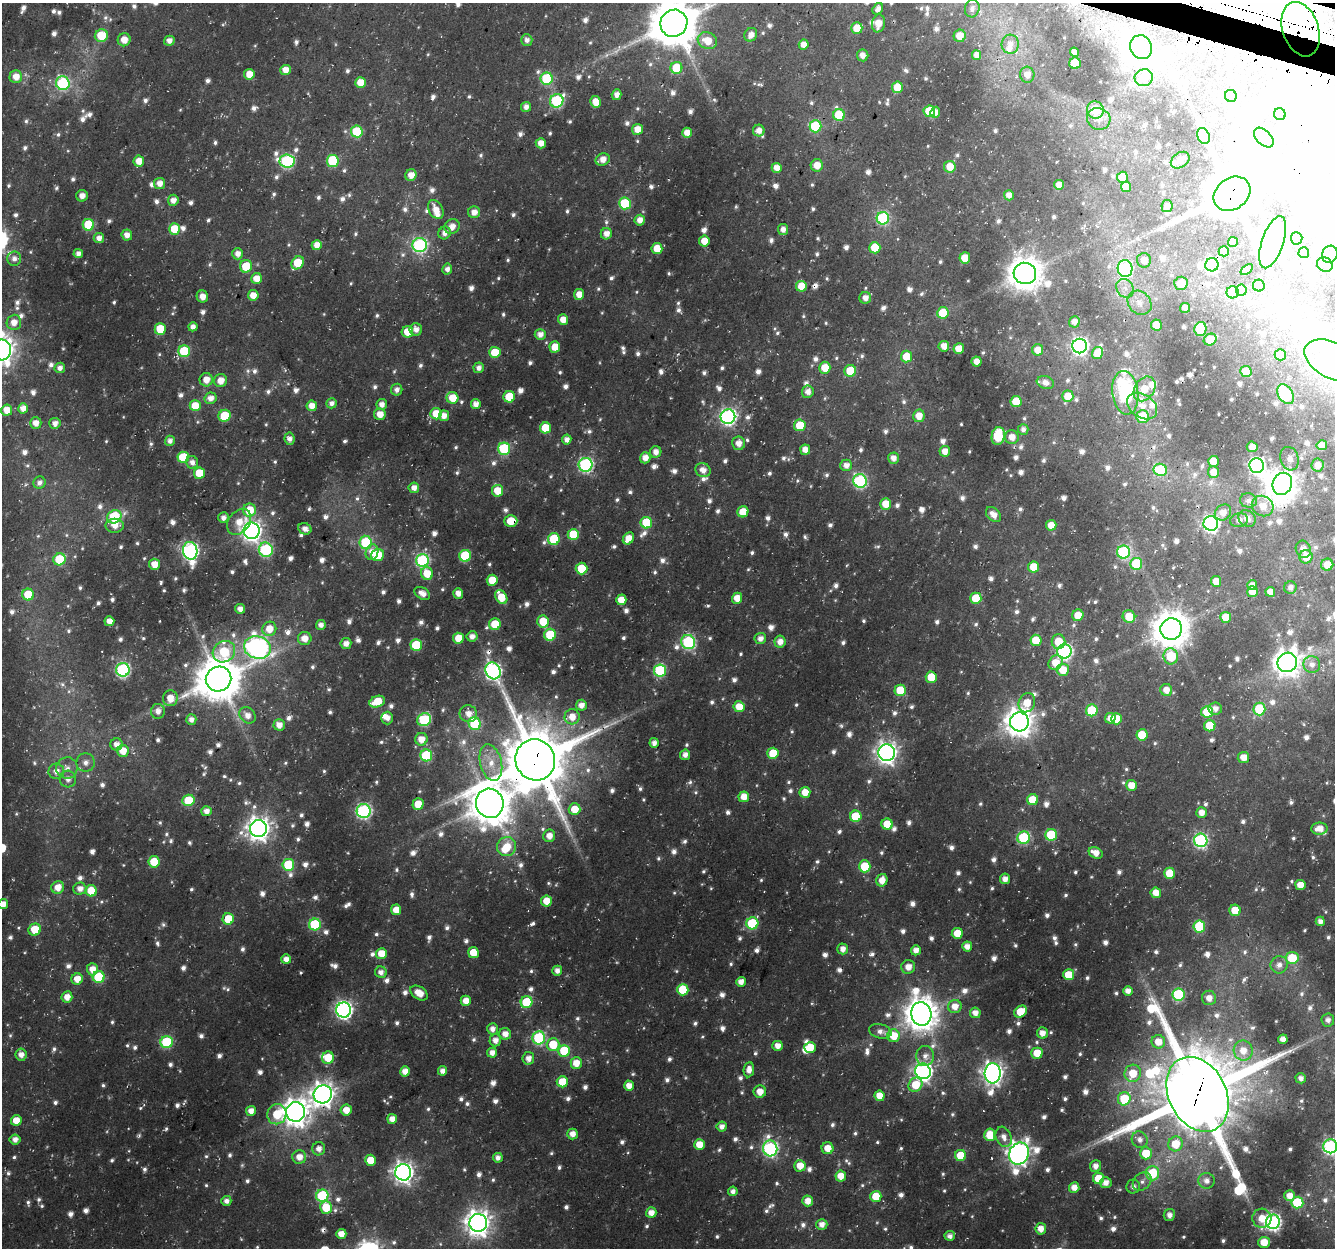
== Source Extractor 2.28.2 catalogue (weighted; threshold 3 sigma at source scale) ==
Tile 10 of 4 x 4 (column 2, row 3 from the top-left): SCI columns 1365-2697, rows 1572-2817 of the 5386 x 5586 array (HDU 1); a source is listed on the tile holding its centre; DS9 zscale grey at full resolution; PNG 1337 x 1250 px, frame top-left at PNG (2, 3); each listed source drawn as its Kron ellipse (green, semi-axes under 4 px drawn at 4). Shown black and unused: <1% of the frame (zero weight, under 3 of 4 exposures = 4% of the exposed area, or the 3 px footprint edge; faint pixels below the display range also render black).
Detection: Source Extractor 2.28.2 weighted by HDU 2 'WHT'; one run over the whole footprint, this tile lists its part. Background 0.0308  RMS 0.0048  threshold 0.0217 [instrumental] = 3 sigma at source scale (4.5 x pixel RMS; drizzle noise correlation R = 1.50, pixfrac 1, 0.0396/0.0396 arcsec/px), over >= 5 px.
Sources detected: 1260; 12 too faint to see at this stretch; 39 inside a brighter object's white glare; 5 cosmic-ray / hot-pixel residue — neither listed nor drawn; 20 inside a brighter listed object's ellipse — not listed separately; of the other 1184, all 500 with FLUX_AUTO >= 2.83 (the completeness limit of this list) listed and drawn (684 fainter detections not listed), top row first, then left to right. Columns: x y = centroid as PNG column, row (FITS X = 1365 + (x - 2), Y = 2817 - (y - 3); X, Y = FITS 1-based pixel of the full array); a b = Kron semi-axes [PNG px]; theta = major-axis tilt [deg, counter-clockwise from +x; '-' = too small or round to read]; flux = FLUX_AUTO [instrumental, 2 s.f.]
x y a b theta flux
972 8 9 7 77 2.9
878 9 6 4 55 3
674 23 14 13 - 2400
878 23 9 6 80 6.3
857 28 6 5 - 9.6
1301 29 28 18 -71 24
101 35 6 6 - 15
751 35 7 6 - 3.4
960 36 6 6 - 5.7
124 40 6 6 - 6.2
527 40 6 5 - 2.8
169 41 5 5 - 3.8
707 41 10 8 -20 8.9
1010 44 9 8 - 4.4
804 45 5 5 - 5.4
1141 47 12 10 -68 8.4
1075 52 5 4 - 4.8
863 55 6 5 - 4
977 55 5 4 - 4.1
1075 63 6 5 - 24
676 68 6 6 - 19
285 70 5 5 - 5.8
249 74 5 5 - 8.1
1027 75 8 7 - 4.9
16 77 6 6 - 6.4
1144 78 9 8 - 3
547 79 6 6 - 38
63 83 7 7 - 64
360 83 5 5 - 8.5
897 87 6 5 - 12
617 95 5 4 - 3.7
1231 96 6 6 - 18
557 101 7 6 - 72
596 102 6 5 - 7.2
526 107 5 5 - 3.4
1095 110 9 8 - 14
929 111 6 6 - 21
935 112 5 5 - 4.4
1280 114 6 5 - 19
839 115 6 6 - 23
1099 119 12 10 -23 5.4
815 126 6 6 - 36
637 129 5 5 - 7.4
357 131 6 6 - 28
759 131 6 6 - 4.7
687 133 5 5 - 5.8
1203 136 8 6 -66 31
1264 138 12 7 -44 2.9
541 143 5 5 - 5.3
603 159 7 6 - 5.6
1180 160 10 7 35 4.6
139 161 5 5 - 6.9
287 161 7 6 - 87
333 161 6 6 - 35
817 165 6 6 - 6.3
950 167 6 5 - 9.3
777 168 5 5 - 5.8
411 175 6 5 - 5.5
1122 177 6 5 - 14
160 183 5 5 - 4.6
1059 185 5 4 - 4.4
1126 187 5 5 - 7.6
1232 194 20 15 37 3600
1009 195 5 5 - 4.2
82 196 6 5 - 3.3
173 200 5 5 - 3.8
625 203 6 6 - 29
1167 206 6 5 - 3
436 210 10 7 -61 6.1
474 212 6 6 - 4.5
883 218 6 6 - 59
640 220 5 5 - 4.6
88 225 6 5 - 27
452 227 8 7 - 5.1
174 229 5 5 - 12
783 229 5 5 - 3.8
444 233 6 6 - 3.7
606 234 5 5 - 4.4
127 235 5 5 - 3.8
99 238 5 5 - 3.9
1297 238 6 6 - 24
704 241 5 5 - 8.5
1233 242 5 5 - 5.4
1273 242 27 11 71 740
317 245 5 5 - 5.6
420 245 7 7 - 110
657 248 5 5 - 9.5
875 248 5 5 - 13
1224 251 5 5 - 8.8
1304 253 5 5 - 6
78 254 5 4 - 3
238 254 6 5 - 4.1
1330 254 9 7 64 3
965 258 5 5 - 8
14 259 7 7 - 3
1144 260 7 7 - 4.5
298 263 7 5 50 20
1325 264 8 7 - 3.5
1212 265 6 6 - 120
246 266 6 6 - 15
447 269 5 5 - 3.1
1125 269 8 7 - 65
1247 270 7 4 38 3.1
1025 273 11 10 - 1000
257 279 5 5 - 7.3
1181 283 6 6 - 6.4
801 286 5 5 - 11
1259 286 6 6 - 24
1125 288 10 8 -55 4
1241 290 5 5 - 9.4
1233 292 6 6 - 16
579 294 5 5 - 6.3
253 295 5 5 - 6.2
202 296 6 6 - 3.7
865 298 6 5 - 3.8
1139 303 13 11 -45 6.2
1185 308 5 5 - 4.7
943 313 6 5 - 16
563 320 5 5 - 5.4
14 322 8 7 - 5
1074 322 5 5 - 3.4
1156 325 5 5 - 9.3
193 327 4 4 - 3.1
160 329 6 5 - 16
416 329 6 6 - 3.6
1200 329 7 6 - 30
407 332 6 5 - 10
540 334 5 5 - 4.1
1210 340 6 5 - 12
944 346 5 5 - 5.2
1080 346 7 7 - 190
555 347 5 5 - 8.2
959 349 5 5 - 8.6
2 350 10 9 - 510
1038 350 5 5 - 5.8
184 351 6 6 - 32
495 352 5 5 - 17
1097 353 6 5 - 8.8
1280 355 5 5 - 5.3
906 357 6 5 - 12
1332 360 30 18 -27 91
977 361 5 5 - 5.4
60 368 5 5 - 3.3
479 368 5 5 - 2.9
825 368 6 5 - 10
850 371 6 6 - 18
1246 372 6 5 - 9.7
206 380 6 6 - 5.5
221 380 7 6 - 5.6
1045 383 9 6 -17 3.6
1144 389 13 9 56 9.3
397 390 6 5 - 2.8
808 392 6 5 - 3.9
1125 393 22 13 -82 52
1285 394 11 7 -57 40
1068 396 6 5 - 9.1
509 397 6 5 - 20
210 398 6 5 - 4.3
452 398 6 6 - 11
1016 402 6 5 - 14
331 403 5 5 - 3.1
382 404 5 5 - 4
476 404 5 4 - 4.3
195 406 5 5 - 12
312 406 5 5 - 5.8
1142 406 16 11 -34 7.8
23 408 5 5 - 4.9
7 410 5 5 - 7.9
380 414 6 5 - 6.1
436 414 5 5 - 11
225 416 6 6 - 20
444 416 5 5 - 4.8
919 416 6 6 - 6
1143 416 6 6 - 20
728 417 7 7 - 160
36 423 6 5 - 4.5
55 423 5 5 - 3.1
800 425 6 5 - 14
545 428 5 5 - 16
1023 429 5 5 - 3
998 436 9 6 78 26
1012 437 7 7 - 6.1
289 439 6 5 - 3
567 440 5 4 - 3.5
170 441 5 5 - 2.8
738 443 7 6 - 4.9
1322 445 5 5 - 4.9
1252 447 5 5 - 4.6
504 449 6 6 - 47
805 450 5 5 - 4.8
945 451 5 5 - 5.5
656 452 6 5 - 4.3
183 457 6 5 - 26
645 458 5 5 - 5
893 458 5 5 - 4.1
1290 459 12 9 -74 3.4
1213 461 5 5 - 7.3
192 462 6 6 - 3.1
586 465 7 7 - 110
846 465 6 5 - 4
1318 465 6 6 - 4.7
1257 466 7 7 - 170
703 470 8 6 -28 4.4
1160 470 7 6 - 29
1213 472 6 5 - 4.7
199 473 5 5 - 16
860 481 7 6 - 82
39 483 6 6 - 2.9
1282 484 11 9 66 670
414 488 5 5 - 4
498 491 6 5 - 11
1248 500 8 7 - 2.9
885 504 5 5 - 8.6
1263 506 11 10 - 6.9
249 510 6 6 - 13
743 512 5 5 - 11
1223 512 9 7 41 4.5
993 515 9 6 -45 5.1
114 517 7 6 - 46
223 518 5 5 - 3
1247 518 9 7 -38 3.9
1239 520 9 7 12 3.1
511 521 6 5 - 13
239 522 14 10 52 8.2
646 523 6 5 - 24
1211 523 7 7 - 160
1051 525 5 5 - 8.1
115 526 9 7 0 4.9
305 529 7 5 -25 2.8
251 531 8 8 - 300
573 535 6 5 - 22
628 538 6 5 - 7.3
554 539 6 6 - 33
366 542 7 6 - 42
1303 549 9 7 -70 4.1
266 550 7 7 - 67
190 551 9 7 -82 170
372 552 8 6 73 4.5
1123 552 6 6 - 73
378 555 6 6 - 16
465 556 6 6 - 34
1306 557 7 6 - 8.2
59 559 6 6 - 23
423 561 6 6 - 82
154 564 6 5 - 6.4
1136 564 6 6 - 28
1327 565 6 6 - 7.6
1034 567 5 5 - 11
581 569 6 6 - 18
427 573 6 6 - 10
492 580 5 5 - 12
1216 581 5 5 - 6.2
1252 585 5 5 - 3.2
1290 588 6 6 - 2.8
1252 592 5 5 - 6.1
1270 592 5 5 - 5.5
422 593 8 5 -32 4.3
458 593 5 5 - 4
28 595 6 6 - 17
501 597 7 5 -59 14
737 598 5 5 - 7
976 598 5 5 - 16
621 600 5 5 - 8
240 609 5 4 - 3.7
1078 615 6 5 - 7.9
1129 617 6 6 - 13
1226 617 5 5 - 9.6
109 621 5 5 - 4.5
543 622 6 5 - 15
495 624 6 5 - 14
321 625 5 5 - 3
269 629 7 7 - 7.6
1171 629 11 10 - 1300
550 635 6 6 - 22
472 636 5 5 - 3.5
305 638 7 6 - 5.5
458 638 5 5 - 11
760 638 6 5 - 3.5
1036 640 5 5 - 12
688 642 7 7 - 76
780 642 6 5 - 4.7
1058 642 7 7 - 12
346 644 5 5 - 4
416 645 6 6 - 32
257 647 13 11 -16 230
1064 651 7 7 - 120
224 652 11 10 - 22
1171 656 8 7 - 32
1287 662 10 9 - 530
1056 663 8 6 47 9.2
1312 665 8 8 - 3.5
123 670 7 6 - 94
1063 670 6 6 - 11
493 671 9 7 -64 160
660 671 6 6 - 49
931 677 5 5 - 13
218 679 13 12 - 2100
900 690 6 5 - 17
1166 690 6 6 - 5.3
170 698 8 7 - 6.7
377 702 8 5 22 14
1027 703 10 8 68 9.9
581 705 5 5 - 4.3
739 707 5 5 - 9.4
1215 709 6 6 - 3.4
1259 709 6 6 - 28
1092 710 6 6 - 30
158 711 7 7 - 3.8
1207 712 6 6 - 16
468 714 9 8 - 5.2
247 715 9 7 -48 4.7
572 717 7 7 - 7.1
387 718 6 6 - 3.5
1110 718 5 5 - 4.5
1116 719 5 5 - 10
191 720 5 5 - 3.3
424 720 7 6 - 41
1019 722 9 9 - 700
475 723 6 6 - 31
279 725 5 5 - 4.9
1210 726 5 5 - 16
1142 735 5 5 - 17
421 739 6 6 - 6.4
654 743 5 4 - 3.2
116 744 6 6 - 3.9
123 751 6 6 - 7.5
773 753 5 5 - 15
887 753 8 8 - 340
426 755 6 6 - 42
685 755 5 5 - 3.8
1243 757 6 5 - 5.9
535 760 21 19 -65 4100
86 762 9 9 - 3
491 763 19 10 -76 9.2
67 768 11 10 - 4
56 771 8 7 - 4.2
68 779 8 8 - 3.6
1131 785 5 5 - 7.1
805 792 5 5 - 7.8
744 797 5 5 - 7
188 800 6 5 - 25
1033 800 5 5 - 12
490 803 15 13 -72 1600
418 804 6 5 - 10
574 809 6 6 - 9.4
206 811 5 5 - 4
364 811 7 7 - 120
1201 813 5 5 - 4.7
856 816 6 5 - 20
887 824 5 5 - 15
259 829 8 8 - 430
1319 829 8 6 4 5.8
1051 835 6 6 - 32
549 836 6 6 - 4.8
1024 838 6 6 - 49
1201 840 7 6 - 110
507 847 10 9 - 9.4
1096 853 7 5 -28 5.1
154 862 5 5 - 19
288 865 6 6 - 31
865 866 6 6 - 19
1170 873 5 5 - 13
1005 879 5 5 - 3.7
882 880 6 5 - 5.2
1300 885 5 5 - 6.6
58 887 6 6 - 6.6
80 889 6 6 - 4.1
91 891 5 5 - 15
1156 893 5 5 - 7.3
546 901 5 5 - 9.6
3 904 5 5 - 4.4
396 910 5 5 - 6.9
1235 910 5 5 - 12
228 919 6 5 - 15
1320 921 4 4 - 3.4
752 923 6 6 - 36
315 925 6 6 - 44
1199 926 6 6 - 32
35 930 6 6 - 15
957 933 5 5 - 8.4
967 947 5 5 - 4.5
843 949 5 5 - 4.2
916 950 5 5 - 4.1
381 953 5 5 - 9
473 953 5 5 - 11
1292 958 6 6 - 16
286 959 5 5 - 4.2
1279 965 9 8 - 3.5
908 967 7 7 - 4.8
92 969 6 5 - 5.9
557 971 5 5 - 3.4
381 972 6 5 - 3.3
1069 975 5 5 - 15
99 977 6 6 - 30
77 979 6 5 - 6.6
741 982 5 5 - 4.2
683 990 5 5 - 20
1128 991 5 5 - 4.2
419 993 9 6 -33 8
1178 995 6 6 - 43
67 997 6 5 - 5.6
1209 998 7 7 - 3.9
466 1001 5 5 - 7
527 1002 6 5 - 29
955 1006 7 6 - 6.3
344 1010 7 7 - 200
1020 1012 7 5 38 12
975 1013 5 5 - 4.1
921 1014 12 10 -78 1000
1328 1020 6 6 - 2.9
492 1029 5 5 - 3.5
880 1031 11 7 -14 3.6
1042 1033 5 5 - 4.5
505 1034 6 5 - 4.8
894 1036 6 6 - 12
539 1038 6 6 - 65
1283 1039 5 4 - 4.3
495 1040 6 5 - 4
167 1042 6 6 - 46
1158 1042 7 6 - 7.1
553 1045 6 6 - 15
778 1046 5 5 - 4.6
810 1047 6 5 - 10
1243 1050 10 9 - 7.1
564 1051 6 6 - 24
492 1053 5 5 - 3.9
1037 1053 5 5 - 10
21 1055 6 5 - 4.2
925 1056 10 8 87 3.7
328 1058 6 6 - 12
528 1058 6 6 - 4
576 1063 6 5 - 7.8
749 1070 7 5 83 4.2
405 1071 5 5 - 5.1
443 1071 5 4 - 3.7
923 1071 8 7 - 240
993 1073 10 8 86 360
1133 1073 9 8 - 10
1301 1078 5 5 - 3.2
562 1082 5 5 - 13
915 1085 7 6 - 13
629 1086 5 5 - 5
760 1091 6 6 - 5.2
323 1094 9 9 - 470
1198 1094 39 29 -63 7000
879 1096 5 5 - 6.8
1124 1099 6 6 - 18
346 1110 5 5 - 6.7
251 1111 5 5 - 4.8
296 1112 10 9 - 650
277 1114 10 9 - 17
392 1119 5 5 - 4.5
16 1121 5 5 - 9
722 1127 5 5 - 3.3
573 1134 5 5 - 4.8
990 1135 6 5 - 13
1004 1137 10 7 -69 3.9
15 1139 5 5 - 3.6
1140 1140 8 8 - 3
699 1144 5 5 - 8.8
1175 1144 7 7 - 12
1330 1146 7 7 - 110
770 1148 8 7 - 130
828 1148 6 6 - 7
319 1149 6 6 - 3.6
1146 1153 6 6 - 13
1019 1154 11 9 60 400
961 1155 5 5 - 16
299 1157 7 6 - 5.5
498 1158 5 5 - 2.9
370 1160 5 5 - 9.6
800 1166 6 5 - 7.6
1095 1166 6 5 - 4
403 1172 8 8 - 310
1152 1173 7 7 - 22
841 1176 5 5 - 7.3
1098 1178 5 5 - 12
1142 1181 10 8 43 3
1207 1181 8 8 - 3.3
1106 1183 6 5 - 4.4
1074 1187 5 5 - 4.8
1133 1187 7 7 - 2.9
733 1191 5 4 - 2.8
322 1196 6 6 - 53
876 1196 5 5 - 13
1290 1196 5 5 - 5.4
226 1201 5 5 - 2.9
808 1201 5 5 - 5.6
1297 1203 6 6 - 37
326 1207 6 5 - 15
651 1213 5 5 - 5.2
1169 1215 6 5 - 3.6
1262 1218 9 9 - 7.6
1273 1222 7 7 - 150
478 1223 9 8 - 540
822 1224 6 5 - 4.1
1041 1229 5 5 - 5.2
341 1234 5 5 - 6.2
950 1236 5 5 - 3
1264 1242 6 5 - 8.3
Overlapping masked pixels (flux is a lower limit): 13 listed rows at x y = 1301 29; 1232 194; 1273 242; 1212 265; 1282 484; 249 510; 511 521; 493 671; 931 677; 887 753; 535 760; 323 1094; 1198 1094
Isophote crosses this tile's border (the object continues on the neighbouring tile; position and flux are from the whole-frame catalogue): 6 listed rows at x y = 674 23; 2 350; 1332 360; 3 904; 15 1139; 1330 1146